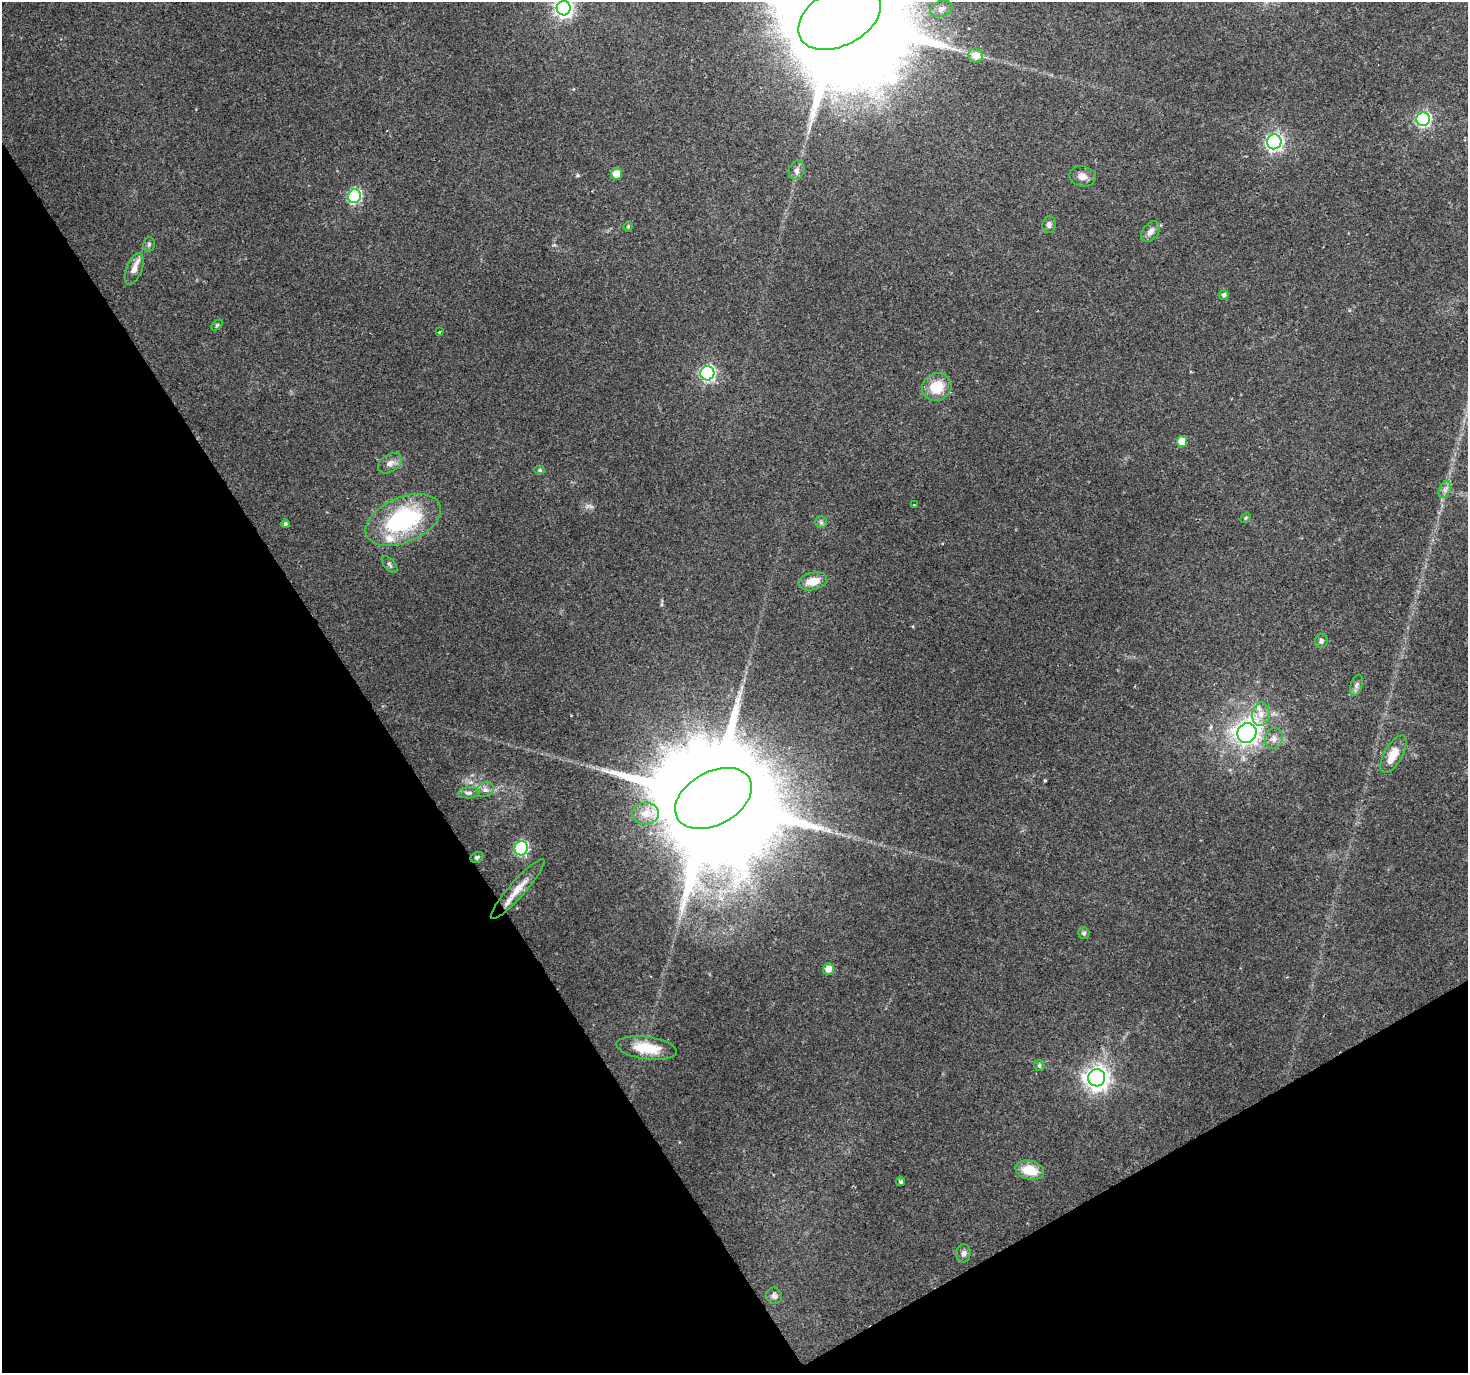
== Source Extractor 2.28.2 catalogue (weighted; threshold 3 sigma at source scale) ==
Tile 14 of 4 x 4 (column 2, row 4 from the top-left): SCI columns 1467-2932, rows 115-1485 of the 5868 x 5773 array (HDU 1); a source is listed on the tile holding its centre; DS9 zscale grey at full resolution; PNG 1470 x 1375 px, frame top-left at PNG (2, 2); each listed source drawn as its Kron ellipse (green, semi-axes under 4 px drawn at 4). Shown black and unused: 31% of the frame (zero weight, under 2 of 3 exposures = <1% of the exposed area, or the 3 px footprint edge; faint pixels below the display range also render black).
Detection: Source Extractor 2.28.2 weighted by HDU 2 'WHT'; one run over the whole footprint, this tile lists its part. Background 0.0676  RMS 0.0065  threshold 0.0292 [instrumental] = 3 sigma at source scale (4.5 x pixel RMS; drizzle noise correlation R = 1.50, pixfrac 1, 0.0396/0.0396 arcsec/px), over >= 5 px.
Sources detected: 56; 3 inside a brighter listed object's ellipse — not listed separately; the other 53 listed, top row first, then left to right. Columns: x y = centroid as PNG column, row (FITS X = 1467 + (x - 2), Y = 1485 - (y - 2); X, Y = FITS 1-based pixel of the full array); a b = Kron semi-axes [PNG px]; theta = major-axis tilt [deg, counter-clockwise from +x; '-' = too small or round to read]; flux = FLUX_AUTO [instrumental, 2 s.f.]
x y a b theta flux
564 8 7 7 - 260
941 9 11 7 18 2.8
839 18 44 28 27 37000
976 55 7 7 - 7.4
1423 119 7 6 - 130
1274 142 7 7 - 200
797 170 10 7 70 2.7
617 174 6 5 - 9.1
1082 176 13 10 -13 4.8
354 196 7 6 - 95
1049 224 8 6 84 2.3
628 226 5 4 - 0.94
1150 232 12 7 51 3.8
149 244 7 5 76 1.5
134 269 17 7 68 5.4
1224 295 5 5 - 2
217 325 6 4 45 0.84
439 332 3 3 - 2.2
707 373 7 7 - 140
937 387 15 13 31 17
1182 442 5 5 - 13
390 463 13 8 34 3.9
540 470 5 4 - 1.2
1445 490 9 5 66 2.4
914 505 3 2 - 0.5
1245 518 6 4 29 0.93
403 520 40 22 23 77
821 522 6 5 - 1.4
285 524 4 4 - 1.5
390 564 10 5 -49 1.5
813 581 14 8 13 9.2
1321 641 7 6 - 1.7
1357 685 11 6 72 2.3
1261 714 12 8 82 5.7
1247 733 10 9 - 390
1274 738 11 9 81 3.8
1393 754 21 9 60 13
485 790 9 7 22 2.7
469 793 10 5 1 1.9
713 798 41 26 28 34000
645 814 13 11 4 7.7
521 848 7 6 - 81
477 857 7 5 29 1.2
518 889 39 8 49 11
1084 933 6 5 - 1.7
828 969 6 5 - 6.4
647 1048 30 11 -8 20
1039 1066 5 5 - 1.4
1097 1078 8 8 - 520
1030 1170 14 9 -14 15
901 1182 4 4 - 1.4
963 1253 9 7 83 2.2
774 1296 8 7 - 2.6
Isophote crosses this tile's border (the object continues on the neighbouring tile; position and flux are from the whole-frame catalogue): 2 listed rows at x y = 564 8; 839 18